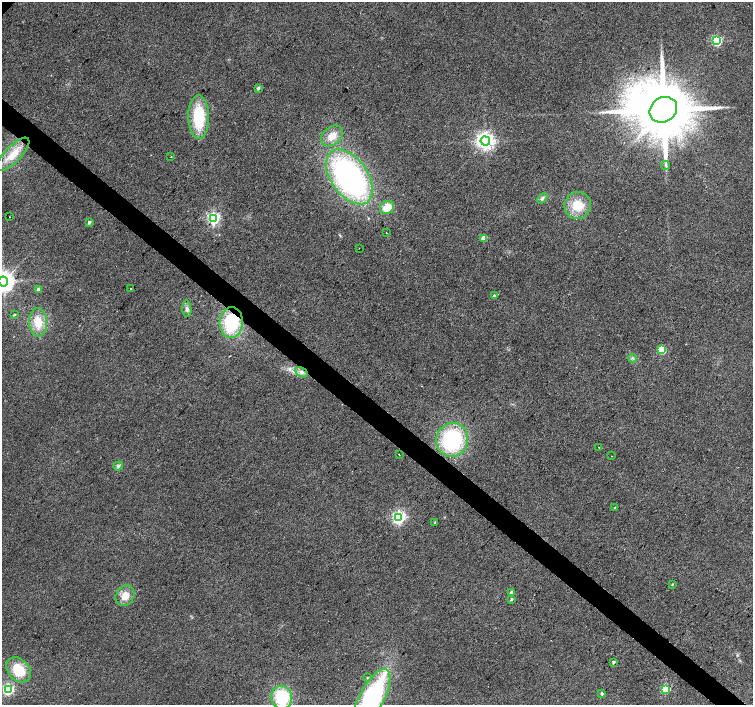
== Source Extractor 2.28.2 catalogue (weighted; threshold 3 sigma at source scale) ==
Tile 6 of 4 x 4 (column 2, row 2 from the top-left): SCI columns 1508-3009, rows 3048-4453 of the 6013 x 6028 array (HDU 1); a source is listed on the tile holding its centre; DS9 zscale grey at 2 x 2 block average (1 PNG px = mean of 2 x 2 image px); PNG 755 x 707 px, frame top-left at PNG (2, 2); each listed source drawn as its Kron ellipse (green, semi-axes under 4 px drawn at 4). Shown black and unused: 4% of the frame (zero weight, under 2 of 3 exposures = <1% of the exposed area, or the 3 px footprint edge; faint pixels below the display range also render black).
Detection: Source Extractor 2.28.2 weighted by HDU 2 'WHT'; one run over the whole footprint, this tile lists its part. Background 0.0342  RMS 0.0086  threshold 0.0388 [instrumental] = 3 sigma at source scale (4.5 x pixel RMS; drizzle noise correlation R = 1.50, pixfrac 1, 0.0396/0.0396 arcsec/px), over >= 5 px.
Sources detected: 50; all 50 listed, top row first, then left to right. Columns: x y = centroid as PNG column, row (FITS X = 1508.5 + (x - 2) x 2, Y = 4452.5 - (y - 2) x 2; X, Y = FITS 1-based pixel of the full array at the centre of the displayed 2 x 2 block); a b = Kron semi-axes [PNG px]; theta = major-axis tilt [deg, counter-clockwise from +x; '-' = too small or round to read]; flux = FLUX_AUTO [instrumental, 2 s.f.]
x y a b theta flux
717 41 4 3 - 210
258 88 3 3 - 4.7
663 110 14 12 33 21000
199 117 21 10 -89 98
332 136 12 9 39 23
485 141 4 4 - 990
13 154 22 8 46 39
171 157 2 2 - 1.2
666 165 4 2 - 2.4
349 177 31 18 -55 450
542 198 6 4 49 4.7
578 205 13 13 - 45
387 207 7 6 - 33
9 217 2 2 - 3
214 218 4 4 - 410
89 222 3 3 - 4.2
386 233 2 2 - 4.5
484 238 3 3 - 33
359 248 2 2 - 0.63
3 282 5 5 - 1500
38 289 3 2 - 8.8
131 289 2 2 - 2.6
494 296 3 2 - 5.6
187 309 8 4 -86 6.5
14 315 3 2 - 2.2
38 322 14 9 -88 35
231 323 15 11 85 120
662 350 3 3 - 90
633 358 4 2 - 2.7
301 372 7 4 -28 7.8
452 440 17 16 - 190
599 447 2 2 - 4.2
399 454 2 2 - 1.7
612 456 2 2 - 0.73
118 466 5 4 - 4.1
615 508 2 2 - 11
399 518 4 4 - 440
434 522 3 2 - 1.8
672 584 3 3 - 1.9
511 593 3 3 - 12
125 596 11 9 57 23
511 599 3 3 - 2.9
613 662 3 2 - 4
19 670 14 10 -49 57
367 678 3 2 - 1.5
8 689 4 4 - 310
665 689 3 3 - 110
602 694 2 2 - 5.1
282 697 12 10 -79 100
372 698 32 12 62 350
Overlapping masked pixels (flux is a lower limit): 1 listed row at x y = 231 323
Isophote crosses this tile's border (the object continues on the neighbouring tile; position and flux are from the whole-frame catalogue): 2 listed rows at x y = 3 282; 372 698
Diffuse or blended objects may show on this block-average render without a row.